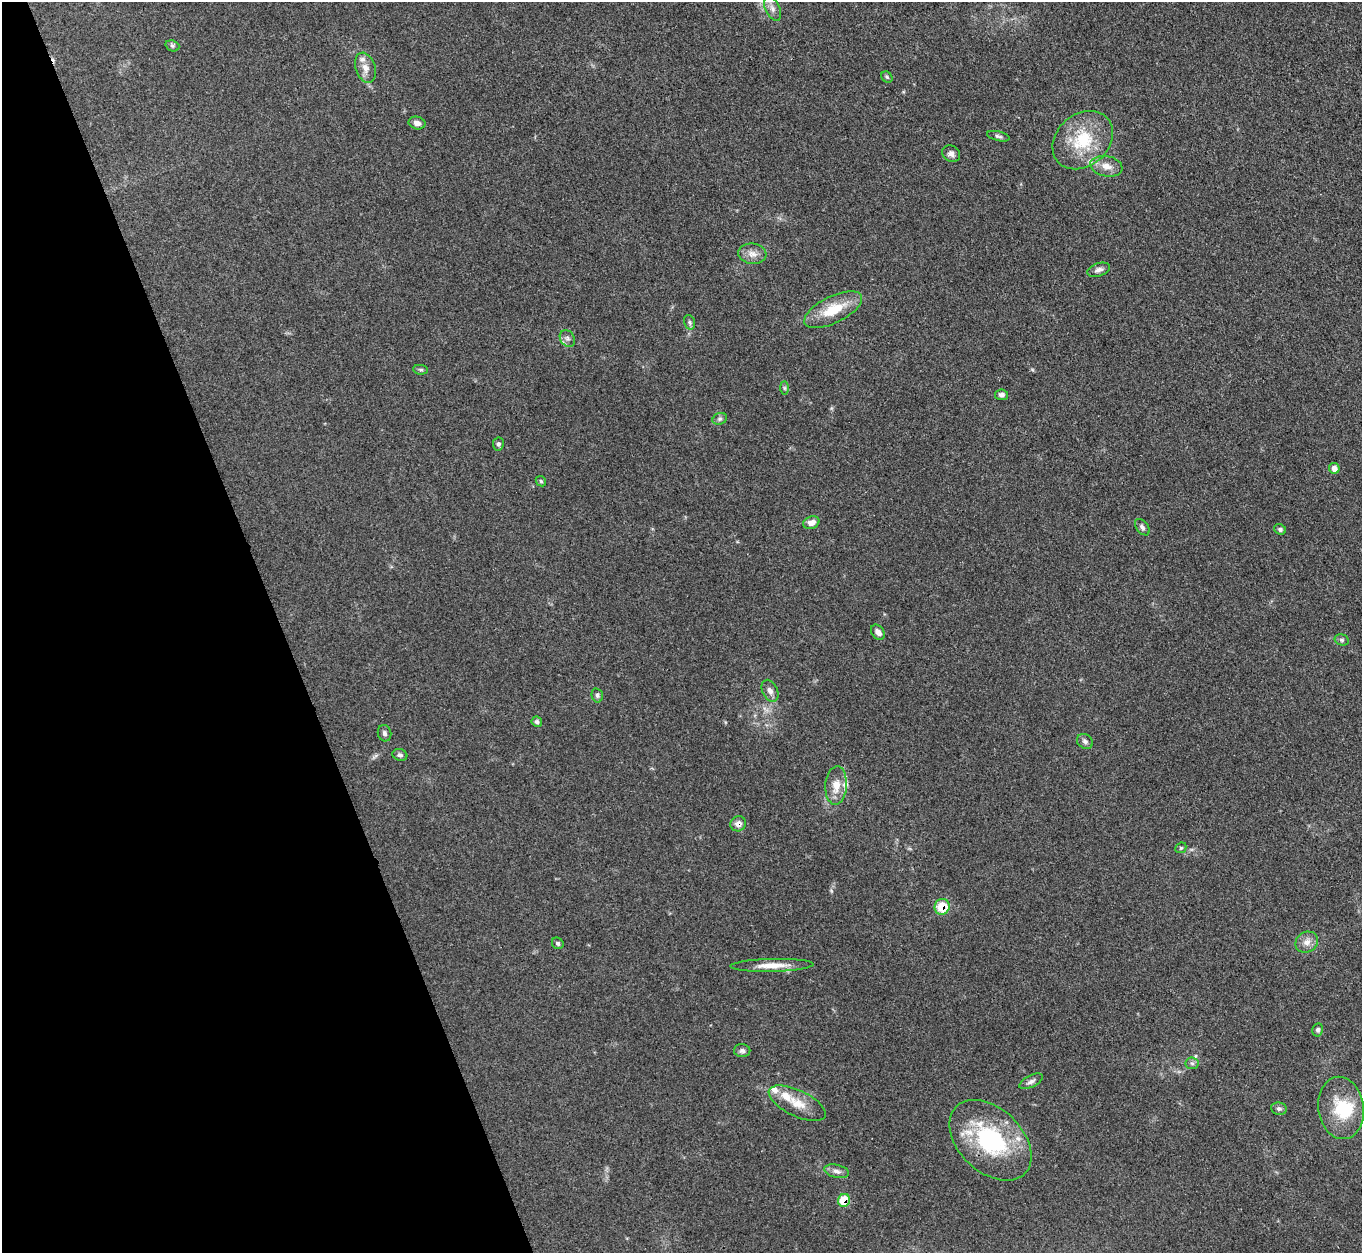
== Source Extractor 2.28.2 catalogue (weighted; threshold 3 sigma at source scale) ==
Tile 5 of 4 x 4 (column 1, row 2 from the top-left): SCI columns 10-1369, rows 2657-3907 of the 5457 x 5441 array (HDU 1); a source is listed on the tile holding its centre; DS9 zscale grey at full resolution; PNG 1364 x 1255 px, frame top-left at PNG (2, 2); each listed source drawn as its Kron ellipse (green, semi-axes under 4 px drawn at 4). Shown black and unused: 21% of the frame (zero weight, under 3 of 4 exposures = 1% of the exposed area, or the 3 px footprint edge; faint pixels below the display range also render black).
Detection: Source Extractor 2.28.2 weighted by HDU 2 'WHT'; one run over the whole footprint, this tile lists its part. Background 0.153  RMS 0.0075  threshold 0.0336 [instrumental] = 3 sigma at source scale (4.5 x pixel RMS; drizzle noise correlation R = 1.50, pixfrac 1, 0.05/0.05 arcsec/px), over >= 5 px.
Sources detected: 55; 1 inside a brighter object's white glare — neither listed nor drawn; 5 inside a brighter listed object's ellipse — not listed separately; the other 49 listed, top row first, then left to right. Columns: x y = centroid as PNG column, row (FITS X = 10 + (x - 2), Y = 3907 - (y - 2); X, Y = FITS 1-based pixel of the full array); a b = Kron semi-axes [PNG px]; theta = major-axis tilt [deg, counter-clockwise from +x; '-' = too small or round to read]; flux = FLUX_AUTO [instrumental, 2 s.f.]
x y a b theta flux
773 8 13 7 -64 4.2
172 46 7 5 -21 1.7
365 68 15 9 -72 6.4
887 77 6 5 - 1.2
417 123 8 6 -13 3.8
998 136 11 4 -13 1.8
1083 140 33 26 41 37
951 154 9 7 -36 3.1
1106 166 16 10 -11 7.9
752 254 14 10 -6 5.7
1099 270 12 6 18 2.9
833 310 31 13 26 23
689 322 7 5 -74 1.6
567 338 9 7 -57 2.7
421 370 7 5 -6 1.5
784 388 7 4 -89 1.3
1001 395 6 5 - 2.6
720 419 7 5 21 1.8
498 444 6 5 - 1.7
1334 468 5 5 - 5.1
541 481 6 4 -46 1.1
811 523 8 6 17 5.4
1142 527 9 6 -52 1.9
1280 529 6 5 - 1.7
878 632 8 6 -54 4
1342 640 7 5 -15 1.6
770 691 11 7 -65 3.9
597 695 7 5 -75 1.6
537 722 5 5 - 1.5
385 733 8 6 -74 2.1
1085 741 8 7 - 2.3
400 755 7 6 - 1.8
836 785 19 10 86 10
738 824 8 7 - 4.2
1181 848 6 5 - 1.1
942 907 8 7 - 17
1307 942 12 10 31 5.5
558 943 6 5 - 1.5
772 965 41 6 1 11
1318 1030 6 5 - 1.7
742 1051 8 6 -2 2.2
1192 1063 6 6 - 1.7
1031 1081 13 6 27 2.7
797 1103 31 13 -25 14
1341 1108 31 23 -81 28
1279 1109 8 6 -9 1.8
990 1140 48 31 -44 80
837 1171 12 6 -13 3.4
844 1200 6 6 - 20
Overlapping masked pixels (flux is a lower limit): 4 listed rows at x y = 738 824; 942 907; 990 1140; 844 1200